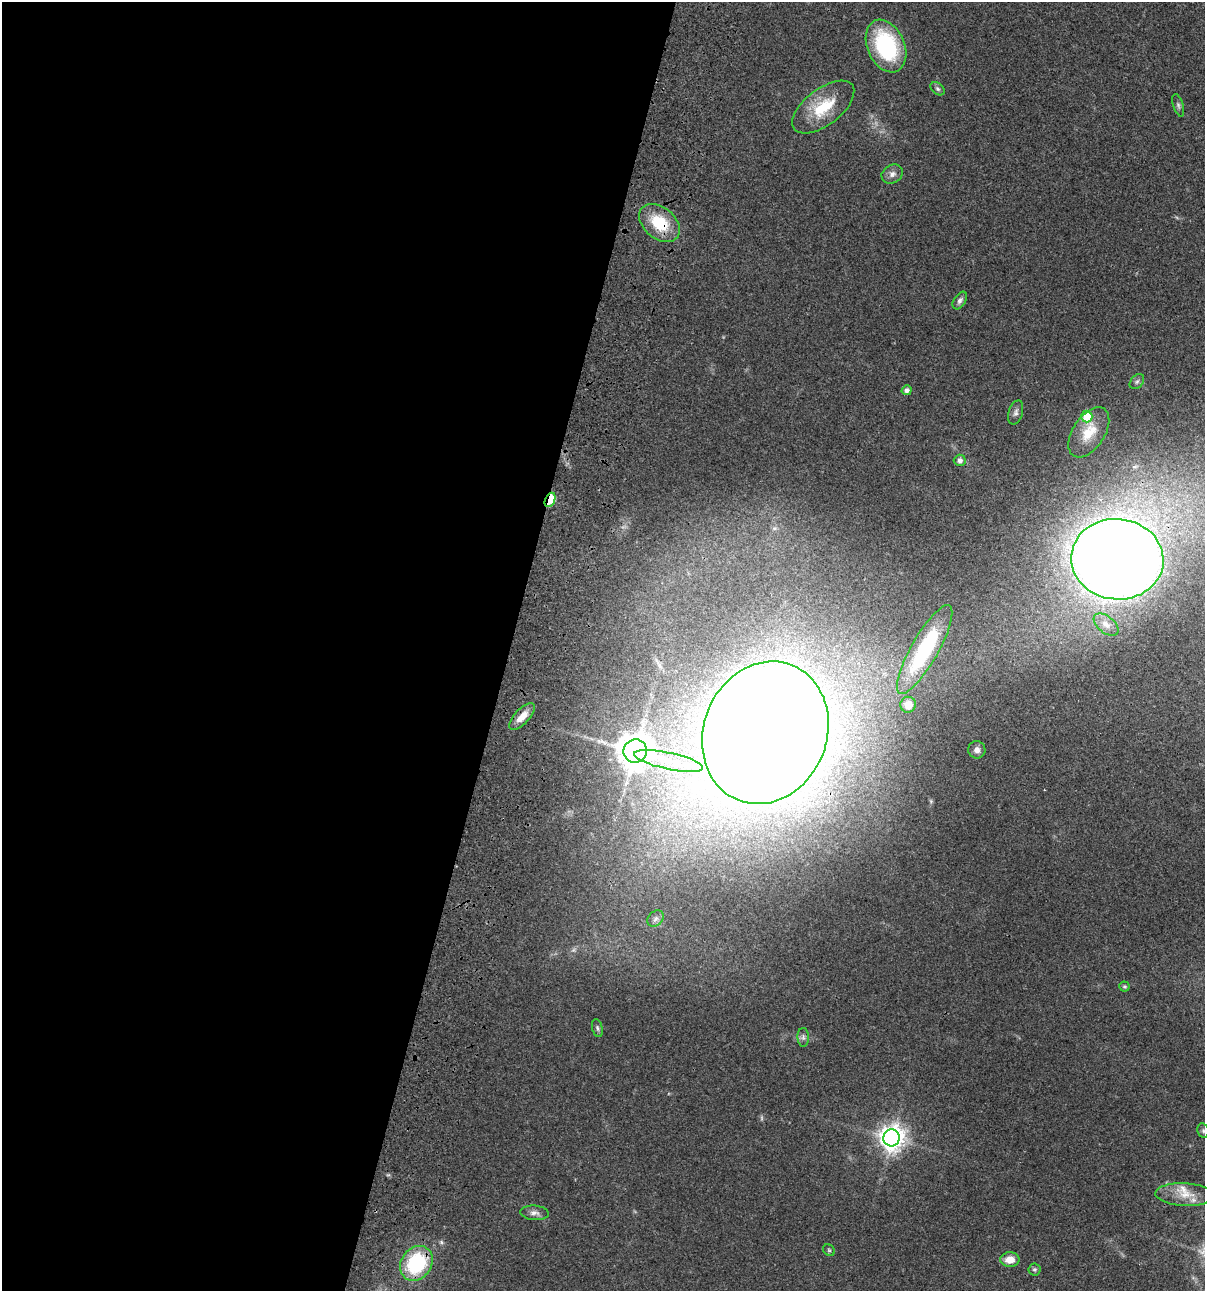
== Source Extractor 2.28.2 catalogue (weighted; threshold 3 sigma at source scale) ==
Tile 5 of 4 x 4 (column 1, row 2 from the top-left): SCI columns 234-1436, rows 2697-3985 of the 5404 x 5390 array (HDU 1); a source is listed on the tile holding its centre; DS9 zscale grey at full resolution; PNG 1207 x 1293 px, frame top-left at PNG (2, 2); each listed source drawn as its Kron ellipse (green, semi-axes under 4 px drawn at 4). Shown black and unused: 42% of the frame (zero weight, under 3 of 4 exposures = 9% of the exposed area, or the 3 px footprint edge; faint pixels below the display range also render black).
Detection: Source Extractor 2.28.2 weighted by HDU 2 'WHT'; one run over the whole footprint, this tile lists its part. Background 0.0464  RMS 0.0055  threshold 0.0247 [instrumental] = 3 sigma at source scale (4.5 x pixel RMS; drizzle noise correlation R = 1.50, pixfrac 1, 0.05/0.05 arcsec/px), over >= 5 px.
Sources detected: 39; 2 too faint to see at this stretch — neither listed nor drawn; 2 inside a brighter listed object's ellipse — not listed separately; the other 35 listed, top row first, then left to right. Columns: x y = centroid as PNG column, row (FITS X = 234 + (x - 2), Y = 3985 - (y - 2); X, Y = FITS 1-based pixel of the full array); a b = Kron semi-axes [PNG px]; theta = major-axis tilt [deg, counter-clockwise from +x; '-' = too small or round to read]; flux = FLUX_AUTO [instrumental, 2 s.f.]
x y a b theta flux
886 46 27 18 -66 55
937 89 8 5 -40 1.2
1178 105 12 5 -73 1.5
823 107 36 18 37 21
892 174 11 9 29 2.9
659 223 23 15 -40 21
960 301 10 6 57 1.7
1137 382 8 6 49 1.3
907 390 5 4 - 2.2
1016 412 12 7 73 2.1
1087 417 6 5 - 18
1089 432 28 16 56 12
960 460 6 5 - 2.4
550 500 7 5 66 32
1117 559 46 40 -6 1300
1106 624 14 8 -38 4.3
925 650 50 13 60 45
908 705 8 7 - 4.4
522 717 17 7 46 6.4
765 733 73 61 68 2500
977 750 8 8 - 2.6
635 751 12 11 - 990
669 761 35 8 -12 13
656 918 9 7 47 1.9
1124 987 5 5 - 0.93
597 1028 9 5 -76 1.2
803 1037 9 6 -88 1.6
1203 1131 7 5 -69 1.2
892 1138 8 8 - 560
1185 1195 30 11 -3 9.5
534 1213 14 7 -5 2.6
829 1250 6 5 - 0.86
1010 1260 9 7 1 6.6
416 1263 18 15 55 43
1034 1269 6 6 - 1.2
Overlapping masked pixels (flux is a lower limit): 6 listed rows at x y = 659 223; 550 500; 1117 559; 765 733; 635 751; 416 1263
Isophote crosses this tile's border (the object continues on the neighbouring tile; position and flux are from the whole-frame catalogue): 1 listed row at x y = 1117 559